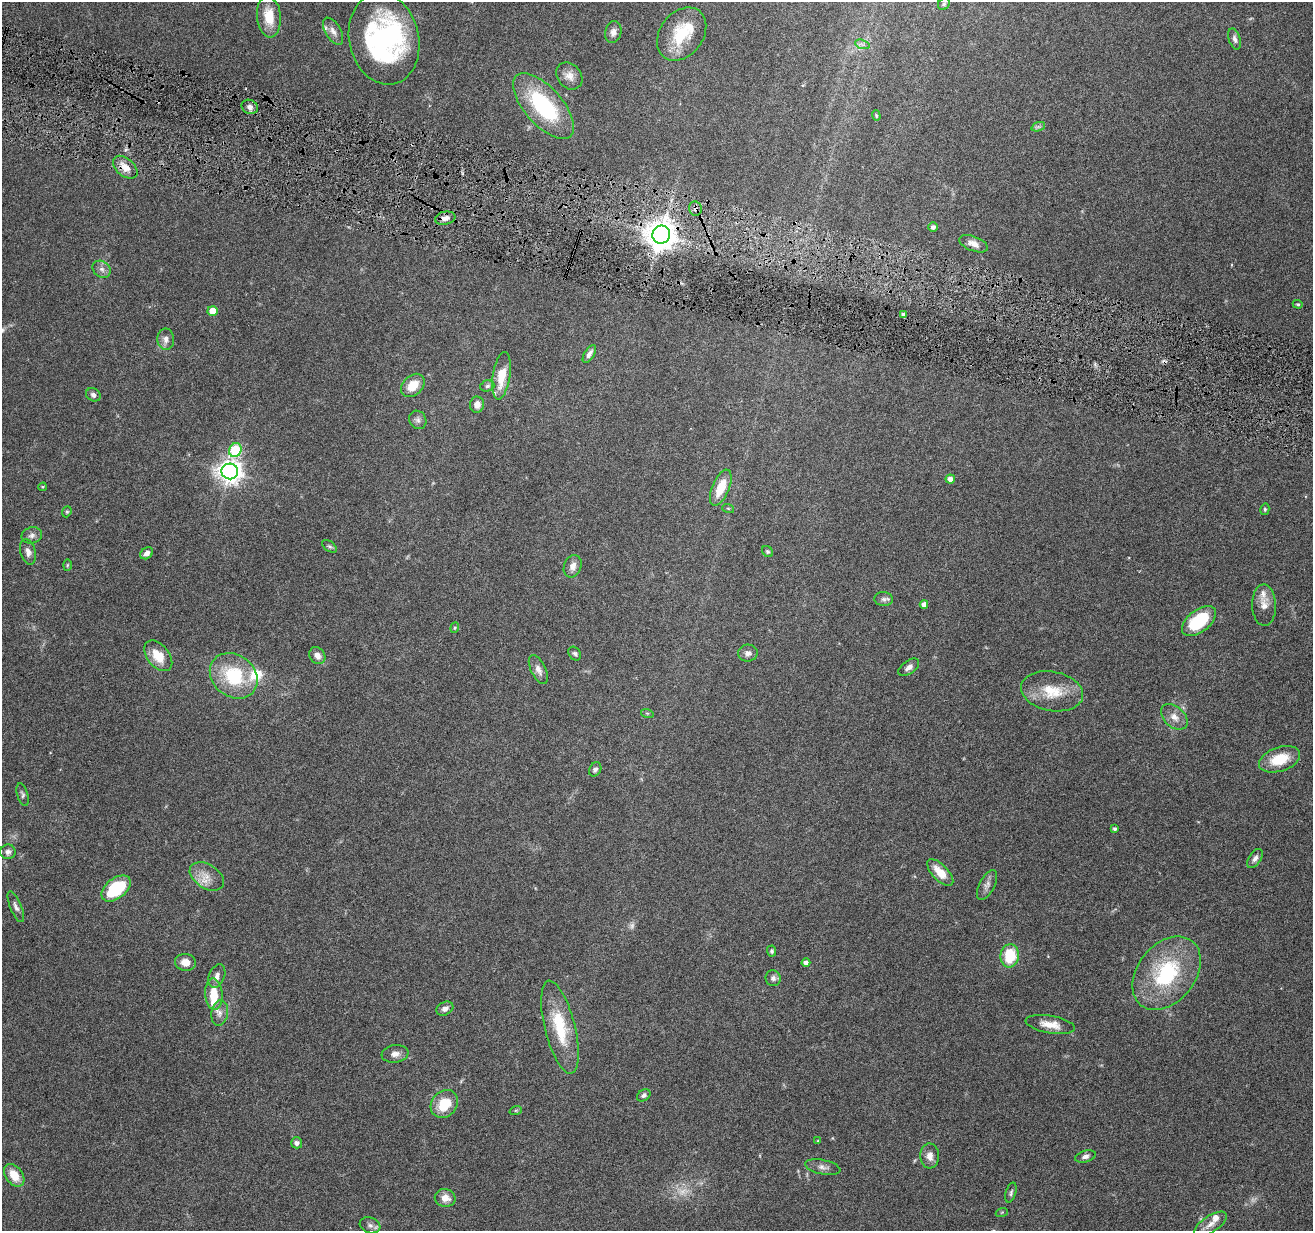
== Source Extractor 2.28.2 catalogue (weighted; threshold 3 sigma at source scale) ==
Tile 11 of 4 x 4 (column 3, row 3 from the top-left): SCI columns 2624-3934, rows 1483-2711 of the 5244 x 5297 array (HDU 1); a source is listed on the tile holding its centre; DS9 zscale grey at full resolution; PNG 1315 x 1233 px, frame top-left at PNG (2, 2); each listed source drawn as its Kron ellipse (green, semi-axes under 4 px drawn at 4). Shown black and unused: <1% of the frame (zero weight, under 4 of 8 exposures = <1% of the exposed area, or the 3 px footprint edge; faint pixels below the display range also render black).
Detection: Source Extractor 2.28.2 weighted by HDU 2 'WHT'; one run over the whole footprint, this tile lists its part. Background 0.0595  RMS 0.0042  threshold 0.0172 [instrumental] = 3 sigma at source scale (4.09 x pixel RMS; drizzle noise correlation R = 1.36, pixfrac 0.8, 0.05/0.05 arcsec/px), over >= 5 px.
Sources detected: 114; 3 too faint to see at this stretch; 4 inside a brighter object's white glare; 1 cosmic-ray / hot-pixel residue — neither listed nor drawn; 7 inside a brighter listed object's ellipse — not listed separately; the other 99 listed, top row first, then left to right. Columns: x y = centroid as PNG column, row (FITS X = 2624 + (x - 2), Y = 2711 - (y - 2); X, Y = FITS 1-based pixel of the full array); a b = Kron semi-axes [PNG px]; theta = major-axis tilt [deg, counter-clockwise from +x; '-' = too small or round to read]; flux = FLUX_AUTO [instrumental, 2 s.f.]
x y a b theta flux
944 4 7 5 46 0.7
269 17 21 12 -84 8.5
333 31 15 7 -60 2.4
613 32 11 8 77 2
682 34 29 21 53 15
384 39 46 35 -78 54
1235 39 11 5 -73 1.3
862 44 7 4 -18 0.96
569 76 15 12 -49 3.3
543 106 41 18 -49 36
250 107 8 7 - 1.8
876 116 5 4 - 0.5
1038 127 7 4 18 0.84
125 167 14 9 -40 3.9
695 209 7 6 - 1.6
445 218 10 6 11 2.1
933 227 5 4 - 1.4
661 235 9 8 - 600
973 244 15 7 -21 2.9
102 269 10 8 -36 1.8
1298 304 5 4 - 0.47
213 311 5 5 - 6.1
904 315 4 4 - 1.8
166 339 11 8 -88 2.3
589 354 10 5 59 1.8
501 376 24 8 81 9
413 385 13 9 45 6.5
487 386 7 5 16 0.97
93 395 8 6 -32 1.3
477 405 8 7 - 2.7
418 420 9 8 - 1.5
235 450 7 6 - 26
230 471 8 8 - 320
950 479 5 4 - 2.1
43 487 4 3 - 0.36
721 488 19 8 67 8.7
728 508 6 3 -19 0.45
1265 509 6 4 78 0.55
67 512 6 4 68 0.53
32 535 10 8 13 1.6
330 546 8 5 -36 0.81
28 552 13 7 -74 2.1
768 552 6 5 - 0.66
147 553 7 5 38 1.8
67 565 6 4 88 0.41
573 566 11 8 68 2.6
884 599 9 7 -3 1.3
924 604 4 4 - 1.9
1264 605 21 12 -88 4.1
1199 621 20 11 38 20
455 628 5 4 - 0.52
748 653 10 8 6 1.8
575 654 7 5 -55 0.86
158 656 18 11 -51 7.7
317 656 9 7 -52 2.3
909 667 12 6 36 1.8
538 670 16 7 -64 2.5
234 676 26 20 -38 22
1052 691 31 19 -11 12
647 713 6 4 -18 0.54
1174 717 15 10 -42 3.5
1280 759 21 12 18 11
595 769 7 5 57 1.1
23 795 12 5 -74 0.97
1115 829 4 3 - 0.8
8 852 8 7 - 1.4
1255 858 11 6 55 1.6
940 872 17 7 -47 6.1
207 877 19 12 -31 4.9
987 885 16 7 62 2.1
116 888 17 10 39 24
16 907 16 5 -67 1.6
772 951 5 4 - 0.65
1010 956 12 9 82 14
185 962 10 8 -8 3.6
806 963 4 4 - 1.5
1167 973 41 29 51 35
217 976 12 7 68 2
773 978 8 7 - 1.4
214 994 16 8 -86 8.7
445 1009 9 6 28 1.8
220 1013 13 8 82 2.5
1050 1024 25 8 -10 5
560 1027 48 15 -76 18
395 1054 13 8 7 2.3
644 1095 7 5 35 0.98
444 1104 15 12 47 10
516 1110 6 4 18 0.47
818 1141 4 3 - 0.4
297 1143 5 5 - 1.4
930 1156 12 9 -87 2.8
1085 1156 10 5 16 1.3
823 1167 18 7 -12 2.1
14 1175 12 8 -53 6.4
1011 1193 10 5 73 0.86
445 1198 10 9 - 3.6
1002 1212 6 4 19 0.42
1211 1224 18 8 34 3.1
370 1225 10 7 -19 1.7
Overlapping masked pixels (flux is a lower limit): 2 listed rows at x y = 695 209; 661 235
Isophote crosses this tile's border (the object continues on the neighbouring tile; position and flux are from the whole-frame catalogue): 1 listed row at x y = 682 34